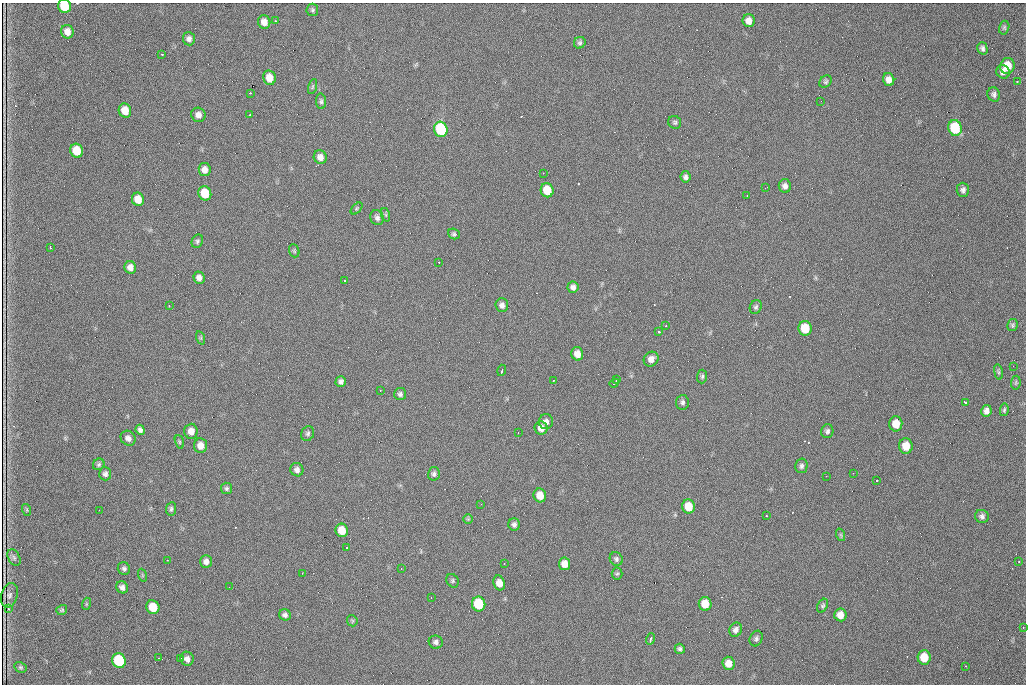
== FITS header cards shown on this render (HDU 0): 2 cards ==
NAXIS1  =                 1024 /fastest changing axis
NAXIS2  =                  682 /next to fastest changing axis

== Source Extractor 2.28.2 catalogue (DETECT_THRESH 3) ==
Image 1024 x 682 px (HDU 0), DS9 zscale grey, 1 PNG px = 1 image px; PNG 1028 x 686 px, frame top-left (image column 1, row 682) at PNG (2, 3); each listed source drawn as its Kron ellipse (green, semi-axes under 4 px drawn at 4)
Background 901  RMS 22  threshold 64.8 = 3 sigma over >= 5 px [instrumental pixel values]
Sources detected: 153; all 153 listed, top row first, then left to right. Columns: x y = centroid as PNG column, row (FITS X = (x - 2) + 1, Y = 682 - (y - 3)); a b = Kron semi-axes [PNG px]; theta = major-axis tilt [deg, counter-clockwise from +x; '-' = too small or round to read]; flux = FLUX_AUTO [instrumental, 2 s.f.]
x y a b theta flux
65 6 7 6 - 44000
312 10 6 6 - 2700
275 21 3 2 - 4000
749 21 6 6 - 9700
264 22 7 6 - 10000
1004 28 7 5 75 2400
67 32 7 6 - 9900
189 39 6 6 - 5300
580 43 6 5 - 3000
982 48 6 5 - 4300
162 54 3 2 - 4100
1007 66 8 7 - 26000
1003 72 7 6 - 6300
269 78 7 6 - 18000
889 80 6 5 - 8900
1017 81 3 2 - 980
826 82 7 5 46 2600
312 87 8 3 71 2000
250 93 3 3 - 2100
994 94 7 6 - 4100
321 101 8 5 -84 3000
821 101 2 2 - 1000
125 110 7 6 - 22000
198 115 7 7 - 8200
250 115 3 2 - 1500
675 122 7 6 - 3000
955 128 8 6 -75 69000
441 129 8 6 -74 110000
77 151 7 6 - 35000
320 157 7 6 - 9600
205 170 6 6 - 8800
543 173 2 2 - 690
685 177 6 5 - 4200
785 186 7 6 - 5800
765 188 3 2 - 1700
547 190 7 6 - 32000
963 190 7 6 - 5000
205 193 7 6 - 37000
747 195 2 2 - 810
138 199 7 6 - 18000
356 208 7 4 46 2000
386 215 7 4 -71 2100
377 218 8 6 -66 4400
454 234 6 5 - 3000
197 241 7 5 63 2700
50 248 3 2 - 1700
294 251 7 5 -70 2100
439 262 2 2 - 1800
130 267 6 6 - 8500
199 278 6 5 - 7200
344 280 3 2 - 1100
573 287 6 5 - 5300
502 305 7 6 - 6100
169 306 3 2 - 2400
756 307 7 5 63 3100
1013 325 6 5 - 2700
666 326 2 2 - 950
805 328 7 6 - 38000
659 332 3 3 - 6500
201 338 7 4 -72 1900
577 354 7 6 - 13000
651 359 8 7 - 9000
1013 366 3 2 - 990
502 370 6 2 74 3200
998 372 8 4 -81 2600
702 376 7 5 87 2800
553 380 2 2 - 1300
617 380 3 2 - 2300
341 382 5 5 - 4300
614 383 4 3 - 4600
1016 383 7 5 83 2000
380 390 2 2 - 900
400 394 6 6 - 3700
682 402 7 6 - 4000
965 402 4 2 - 2400
1004 410 6 4 80 2300
986 411 6 5 - 5900
546 422 7 7 - 6400
896 424 7 6 - 19000
541 428 7 6 - 10000
140 430 5 4 - 4800
191 431 7 6 - 10000
827 431 7 6 - 3900
308 433 7 6 - 3800
518 433 2 2 - 930
128 438 8 7 - 6400
179 442 7 4 -71 2000
200 446 7 6 - 11000
906 446 8 6 -86 20000
99 464 6 5 - 2900
801 466 7 6 - 3800
297 470 7 6 - 6000
853 473 2 2 - 770
105 474 6 6 - 4600
434 474 7 6 - 3700
826 476 2 2 - 970
877 480 3 2 - 3900
227 488 5 5 - 2900
540 495 7 6 - 19000
481 504 2 2 - 690
689 506 7 6 - 26000
171 509 7 5 82 3100
27 510 6 4 -72 1500
99 510 2 2 - 960
766 516 2 2 - 990
982 516 7 6 - 4700
468 519 5 5 - 1800
514 524 6 5 - 4300
342 530 7 6 - 24000
841 535 6 4 -71 2000
346 548 2 2 - 1300
14 557 9 5 -63 3500
616 559 7 6 - 3500
167 560 3 2 - 1600
206 562 6 6 - 6600
1019 562 3 2 - 880
504 563 2 2 - 720
564 564 6 5 - 11000
124 568 6 6 - 3600
401 568 2 2 - 1200
302 573 2 2 - 760
617 574 6 5 - 2200
142 575 6 4 -72 1800
453 581 7 5 -58 2700
499 583 7 5 -72 12000
122 587 6 5 - 5300
229 587 2 2 - 920
9 595 12 8 74 2800
431 598 2 2 - 1000
86 604 6 4 72 1600
479 604 7 6 - 62000
705 604 7 6 - 22000
823 606 7 5 60 2800
153 607 7 6 - 31000
8 609 3 2 - 1400
62 610 6 5 - 2200
285 615 6 5 - 4400
840 615 6 6 - 12000
352 621 6 5 - 2000
1023 628 3 2 - 890
736 630 7 6 - 5400
651 639 6 3 73 3800
756 639 8 6 68 3700
436 642 7 6 - 4500
680 649 5 5 - 3400
924 657 7 6 - 26000
158 658 2 2 - 900
181 658 3 2 - 2200
187 659 7 6 - 6800
119 661 7 6 - 98000
728 663 7 6 - 13000
966 666 3 2 - 2000
20 667 6 5 - 2300
At the frame edge (FLAGS 8, measured only in part): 1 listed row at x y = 65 6